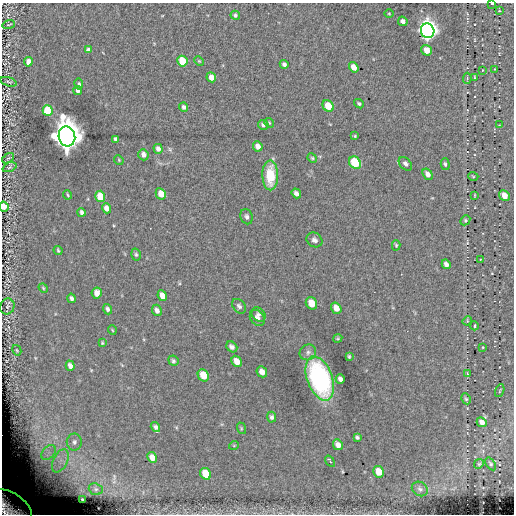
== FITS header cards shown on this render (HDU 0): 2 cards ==
NAXIS1  =                  512
NAXIS2  =                  512

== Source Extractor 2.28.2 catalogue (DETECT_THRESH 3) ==
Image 512 x 512 px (HDU 0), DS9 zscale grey, 1 PNG px = 1 image px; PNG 516 x 516 px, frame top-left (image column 1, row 512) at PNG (2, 3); each listed source drawn as its Kron ellipse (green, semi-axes under 4 px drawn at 4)
Background 0.331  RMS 5.2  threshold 15.7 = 3 sigma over >= 5 px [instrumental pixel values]
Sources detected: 114; all 114 listed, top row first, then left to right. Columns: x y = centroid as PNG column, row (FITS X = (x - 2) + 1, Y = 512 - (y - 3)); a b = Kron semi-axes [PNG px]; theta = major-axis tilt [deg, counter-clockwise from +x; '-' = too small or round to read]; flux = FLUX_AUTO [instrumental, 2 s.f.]
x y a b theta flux
492 4 3 2 - 1800
499 11 2 2 - 210
389 13 5 3 - 330
235 15 4 4 - 670
403 21 5 4 - 1800
9 24 6 2 15 310
428 31 7 6 - 240000
88 50 4 4 - 1300
426 50 5 5 - 3700
182 61 5 5 - 13000
199 61 5 3 - 330
28 62 4 4 - 3700
284 64 4 4 - 900
354 67 5 4 - 3100
495 69 3 2 - 240
482 70 3 2 - 190
211 77 5 4 - 2900
474 77 3 2 - 240
467 78 5 2 - 280
9 82 9 3 -16 450
79 84 5 4 - 680
78 90 4 4 - 1400
359 104 5 4 - 520
328 106 6 5 - 6800
184 107 5 4 - 880
48 110 5 5 - 16000
269 123 5 4 - 480
263 125 5 5 - 730
499 125 2 2 - 180
67 136 10 8 -77 850000
355 136 4 3 - 360
115 139 4 3 - 770
258 146 5 4 - 1700
158 149 5 4 - 1300
143 155 6 5 - 1500
8 158 7 3 34 500
312 158 5 4 - 430
119 160 5 4 - 340
355 163 7 5 -50 13000
405 164 8 5 -45 1100
445 164 6 4 -75 590
9 167 7 4 22 480
428 174 6 4 -56 1700
270 175 15 8 -89 10000
473 176 5 3 - 290
296 193 5 4 - 1100
161 194 6 5 - 3600
68 195 4 2 - 390
474 195 4 2 - 280
504 195 6 4 -47 3100
100 196 6 5 - 7200
4 207 5 5 - 6000
106 208 5 4 - 2200
81 212 4 3 - 910
247 217 8 6 -72 1000
465 220 5 4 - 470
314 240 8 7 - 1300
396 245 5 4 - 410
58 251 5 3 - 430
136 255 6 4 -74 570
480 259 2 2 - 250
446 264 5 4 - 1300
43 288 5 4 - 370
97 293 6 5 - 2400
162 296 6 4 -63 2300
71 298 4 3 - 900
311 303 6 5 - 5300
7 306 8 7 - 880
239 306 8 6 -50 1100
336 308 6 5 - 2600
107 309 5 4 - 880
157 310 6 4 -67 1300
258 315 8 6 -47 1200
257 318 8 6 -52 1600
467 321 5 4 - 380
475 326 5 2 - 450
112 330 4 3 - 280
338 338 4 3 - 350
102 343 4 3 - 370
232 347 6 5 - 1300
483 347 3 2 - 260
17 350 5 4 - 360
308 352 8 7 - 1300
349 356 3 3 - 450
173 361 5 5 - 650
237 361 6 5 - 2900
70 366 5 4 - 1600
262 372 6 5 - 2100
467 373 3 2 - 230
203 375 6 5 - 6300
320 379 23 12 -70 58000
340 379 5 4 - 1100
500 391 7 2 69 260
466 399 6 4 -62 550
272 417 5 4 - 920
482 422 5 4 - 1700
155 427 5 4 - 820
241 428 6 4 -73 420
357 437 4 3 - 590
74 442 8 7 - 1300
234 445 5 3 - 270
338 445 6 4 -63 2900
49 452 8 5 46 1800
152 457 5 4 - 2500
60 461 12 7 64 3100
330 461 6 3 -54 1700
479 464 5 4 - 440
491 464 7 4 -55 520
379 472 6 5 - 6200
206 474 6 5 - 8900
96 489 7 5 -20 830
420 489 8 6 -32 1200
83 500 4 3 - 690
10 508 25 14 -33 16000
At the frame edge (FLAGS 8, measured only in part): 3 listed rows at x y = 492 4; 4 207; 10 508